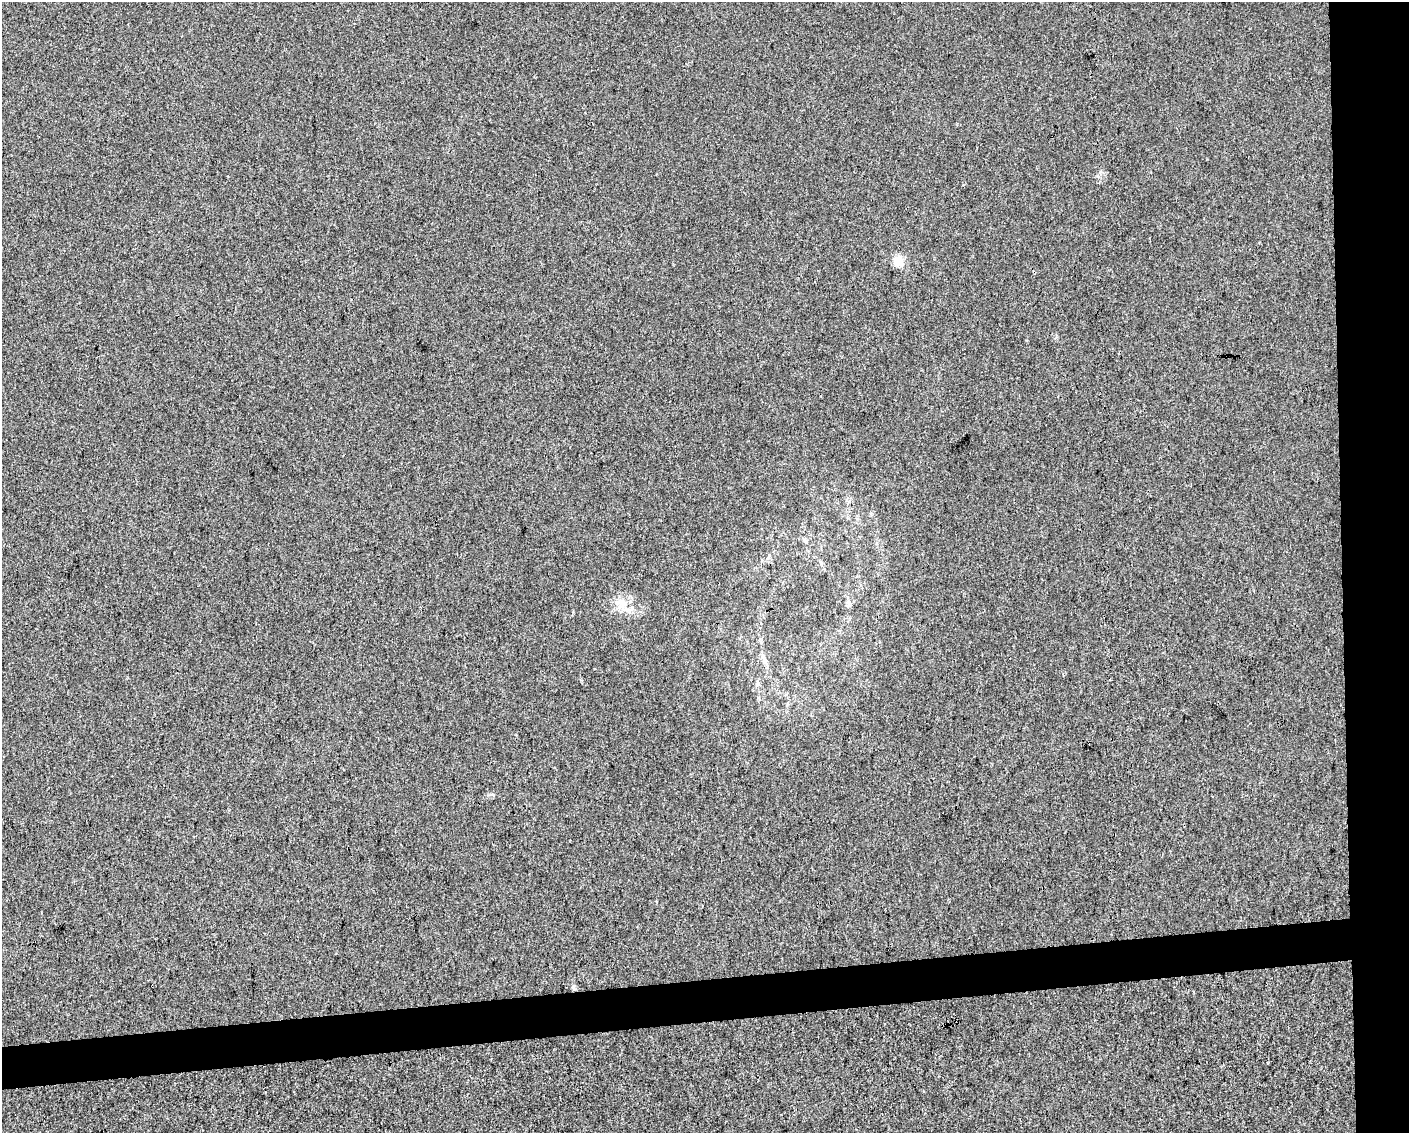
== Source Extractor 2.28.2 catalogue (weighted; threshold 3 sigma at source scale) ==
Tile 6 of 3 x 4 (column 3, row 2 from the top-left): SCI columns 2822-4228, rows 2264-3394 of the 4275 x 4526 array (HDU 1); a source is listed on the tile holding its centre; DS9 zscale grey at full resolution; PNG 1411 x 1135 px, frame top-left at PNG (2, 2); no overlay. Shown black and unused: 8% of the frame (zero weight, under 3 of 4 exposures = <1% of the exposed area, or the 3 px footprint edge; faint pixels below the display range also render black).
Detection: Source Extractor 2.28.2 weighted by HDU 2 'WHT'; one run over the whole footprint, this tile lists its part. Background 1.56e-04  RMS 0.0036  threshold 0.0161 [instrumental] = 3 sigma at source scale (4.5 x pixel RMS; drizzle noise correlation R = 1.50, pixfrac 1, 0.0396/0.0396 arcsec/px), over >= 5 px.
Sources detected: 5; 1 cosmic-ray / hot-pixel residue — not listed; the other 4 listed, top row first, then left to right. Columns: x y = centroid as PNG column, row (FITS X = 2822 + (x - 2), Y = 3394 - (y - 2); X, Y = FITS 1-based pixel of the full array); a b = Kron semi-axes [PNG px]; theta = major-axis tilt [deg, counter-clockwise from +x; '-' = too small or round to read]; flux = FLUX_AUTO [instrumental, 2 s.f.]
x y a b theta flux
898 261 5 5 - 16
848 602 6 5 - 0.88
621 603 12 7 -53 2.5
573 987 6 6 - 0.64